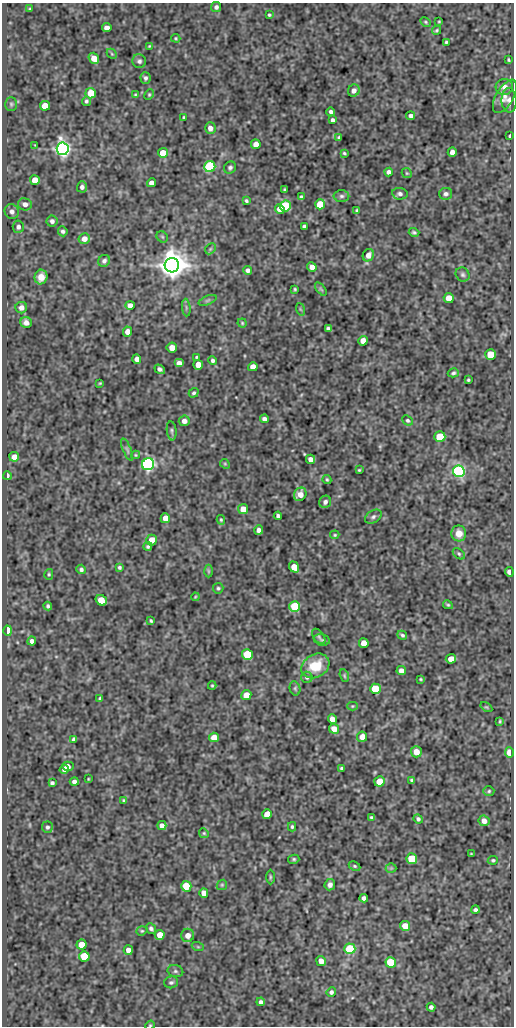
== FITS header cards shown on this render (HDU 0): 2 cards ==
NAXIS1  =                  512
NAXIS2  =                 1024

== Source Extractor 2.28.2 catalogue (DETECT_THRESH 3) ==
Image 512 x 1024 px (HDU 0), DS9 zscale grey, 1 PNG px = 1 image px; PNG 516 x 1028 px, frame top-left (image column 1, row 1024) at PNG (2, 3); each listed source drawn as its Kron ellipse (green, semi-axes under 4 px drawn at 4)
Background 70.5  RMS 0.55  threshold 1.64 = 3 sigma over >= 5 px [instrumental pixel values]
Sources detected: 216; all 216 listed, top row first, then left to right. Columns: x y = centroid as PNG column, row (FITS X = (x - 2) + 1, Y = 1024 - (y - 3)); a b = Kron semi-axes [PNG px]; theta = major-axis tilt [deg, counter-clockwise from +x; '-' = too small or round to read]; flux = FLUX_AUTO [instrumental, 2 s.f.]
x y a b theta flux
216 7 5 5 - 97
29 9 4 4 - 41
269 15 3 3 - 51
439 21 3 2 - 31
426 22 5 4 - 47
107 28 5 4 - 240
436 30 5 4 - 47
176 38 4 3 - 41
446 42 3 3 - 46
149 46 4 3 - 33
112 54 6 4 -45 53
94 58 6 4 -53 450
508 60 3 3 - 43
139 61 7 7 - 110
145 78 6 5 - 92
504 87 9 8 - 240
354 91 6 5 - 170
91 93 5 5 - 830
135 95 4 3 - 38
149 95 6 4 64 50
505 96 18 8 60 310
509 100 12 7 -88 180
86 101 5 4 - 71
11 104 7 5 -89 64
45 106 5 5 - 750
331 112 4 4 - 100
411 116 4 4 - 130
184 117 3 3 - 40
332 120 4 3 - 97
210 128 6 5 - 210
510 136 4 3 - 52
339 137 3 3 - 62
256 144 5 4 - 240
35 145 2 2 - 22
63 149 6 6 - 19000
452 152 5 4 - 220
163 153 5 5 - 630
344 153 3 3 - 47
210 167 5 5 - 6000
230 168 6 5 - 94
389 172 4 4 - 130
407 173 5 4 - 44
35 180 5 5 - 530
151 183 4 4 - 190
82 187 5 5 - 130
284 190 3 2 - 46
400 194 8 6 -9 110
446 194 6 6 - 110
341 196 8 6 0 97
301 197 4 3 - 67
246 201 4 3 - 59
25 204 7 6 - 190
320 204 5 5 - 1100
285 206 5 5 - 2600
280 209 5 4 - 320
357 211 4 3 - 63
12 212 7 7 - 160
52 221 5 5 - 130
304 226 4 4 - 86
18 227 6 5 - 140
63 231 5 4 - 86
414 232 5 4 - 66
162 237 6 5 - 53
84 239 5 5 - 280
210 249 6 4 46 55
368 255 6 5 - 250
104 261 6 5 - 120
172 265 7 7 - 63000
312 267 5 4 - 270
248 270 4 4 - 110
463 274 7 6 - 91
41 277 7 6 - 360
295 289 3 2 - 41
321 289 8 4 -52 54
449 298 5 5 - 660
207 300 9 4 21 74
130 305 5 4 - 250
21 308 6 5 - 190
186 308 9 3 -85 61
300 309 6 4 -71 43
26 323 6 5 - 230
242 323 4 4 - 43
328 329 4 3 - 86
127 332 5 4 - 260
363 341 5 4 - 320
172 348 5 5 - 250
491 355 5 5 - 1100
196 357 3 3 - 40
137 359 5 4 - 210
213 360 4 4 - 77
179 363 5 4 - 220
198 365 5 5 - 440
253 367 5 4 - 320
160 369 6 4 -35 120
453 373 5 4 - 70
468 380 3 3 - 45
100 383 3 2 - 34
194 393 5 4 - 70
264 419 4 4 - 130
407 420 5 4 - 62
184 421 5 5 - 200
172 431 9 5 -83 75
440 437 5 5 - 1500
127 450 12 3 -66 74
136 455 4 4 - 38
14 457 5 5 - 260
310 459 5 4 - 170
148 464 6 6 - 11000
225 464 5 4 - 43
359 470 3 3 - 36
459 471 6 6 - 8700
7 476 4 3 - 170
327 479 4 3 - 46
300 494 7 6 - 340
325 502 6 5 - 120
243 509 5 5 - 370
278 516 4 4 - 100
373 517 9 6 33 100
165 518 5 5 - 340
221 520 5 3 - 43
259 530 5 4 - 160
459 533 8 7 - 360
335 535 5 4 - 43
152 540 5 5 - 470
148 547 4 4 - 65
459 554 7 4 -42 65
119 567 4 4 - 64
294 567 6 4 -52 510
81 569 5 4 - 87
208 571 6 4 -89 47
509 572 5 4 - 220
49 574 5 4 - 50
218 588 5 5 - 62
195 597 4 3 - 33
101 600 6 5 - 630
448 605 5 3 - 45
48 606 4 4 - 74
295 606 5 5 - 2100
151 621 4 3 - 51
8 631 5 4 - 1900
402 635 5 4 - 64
319 636 9 5 -54 79
322 640 8 5 -13 75
32 641 4 4 - 160
364 643 5 5 - 490
247 655 5 5 - 1800
451 659 5 4 - 360
315 666 15 11 30 950
401 671 5 4 - 250
344 676 6 4 -71 46
307 677 5 5 - 71
421 679 4 3 - 40
212 685 4 4 - 39
295 688 7 5 -76 61
375 689 5 5 - 1500
246 695 5 5 - 410
100 698 4 3 - 59
352 706 5 4 - 41
486 707 6 4 -35 44
332 719 5 4 - 360
500 721 4 3 - 49
334 729 5 4 - 350
214 737 5 5 - 520
362 737 5 5 - 270
74 739 4 4 - 95
416 752 5 5 - 380
509 752 5 4 - 530
68 766 6 4 1 200
342 768 4 3 - 96
64 769 5 4 - 150
88 779 3 2 - 31
412 780 4 3 - 61
379 781 5 5 - 640
74 782 4 4 - 130
52 783 4 4 - 88
489 791 5 4 - 56
124 800 3 3 - 46
267 814 5 5 - 550
371 817 4 3 - 53
418 819 5 4 - 78
484 821 5 5 - 240
162 826 4 4 - 200
47 827 5 5 - 85
292 827 4 3 - 54
204 833 5 4 - 49
471 854 4 2 - 30
294 859 5 4 - 59
412 859 5 5 - 1600
493 860 5 4 - 50
355 866 6 4 -27 55
391 868 5 5 - 53
270 877 7 3 90 47
222 885 5 4 - 50
330 885 6 5 - 130
186 886 5 5 - 1100
204 893 5 4 - 270
364 898 4 4 - 130
475 910 4 3 - 83
405 926 5 5 - 480
151 928 5 4 - 97
142 931 6 4 20 48
160 935 5 5 - 470
188 935 6 6 - 270
81 945 5 5 - 480
198 947 6 4 -19 42
350 949 5 5 - 3300
128 950 5 4 - 250
84 956 5 5 - 1300
321 961 5 4 - 310
391 962 5 5 - 2100
175 971 8 6 -14 90
171 982 7 5 14 86
331 992 5 4 - 94
261 1002 4 4 - 96
431 1007 4 4 - 110
150 1025 5 4 - 39
At the frame edge (FLAGS 8, measured only in part): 1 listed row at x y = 150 1025